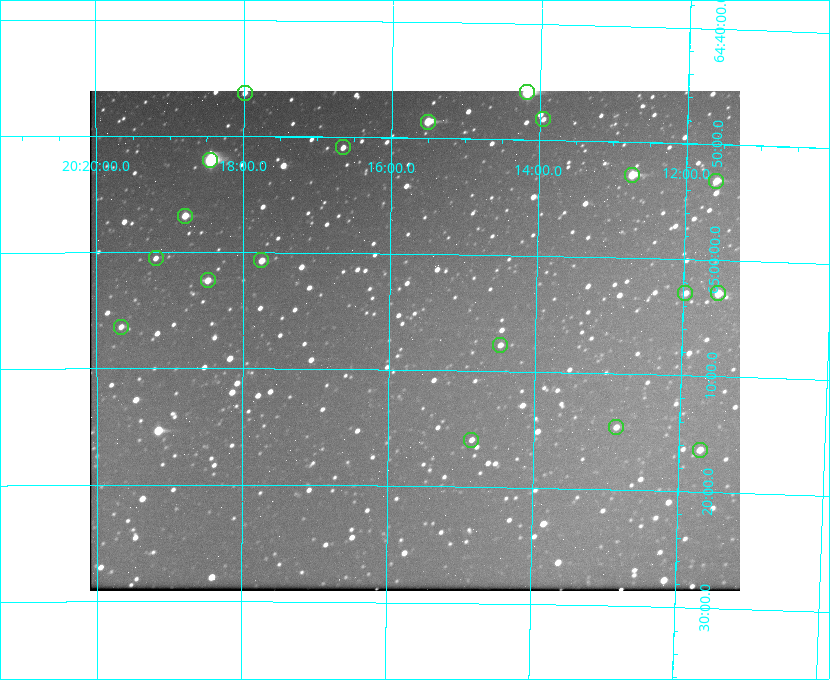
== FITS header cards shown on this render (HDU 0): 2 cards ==
NAXIS1  =                  650 / Width of table row in bytes
NAXIS2  =                  500 / Number of rows in table

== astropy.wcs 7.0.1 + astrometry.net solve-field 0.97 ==
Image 650 x 500 px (HDU 0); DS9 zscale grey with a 90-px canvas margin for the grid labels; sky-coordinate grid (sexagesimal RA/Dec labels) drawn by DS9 from the SOLVED WCS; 19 Tycho-2 reference stars matched to detected sources circled (green)
Header WCS: none
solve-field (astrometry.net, Tycho-2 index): SOLVED blind (the file carries no WCS)
Solved WCS: RA---TAN-SIP/DEC--TAN-SIP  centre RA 20:15:39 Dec +65:07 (303.91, +65.12 deg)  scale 5.17 arcsec/px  FOV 56.1' x 43.1'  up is +179 deg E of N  parity flipped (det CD > 0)
(file carries no celestial WCS; the grid is the blind solution)
Tycho-2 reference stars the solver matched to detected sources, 19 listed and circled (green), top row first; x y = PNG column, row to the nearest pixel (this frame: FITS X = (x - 90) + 1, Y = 500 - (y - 91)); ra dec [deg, ICRS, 3 dp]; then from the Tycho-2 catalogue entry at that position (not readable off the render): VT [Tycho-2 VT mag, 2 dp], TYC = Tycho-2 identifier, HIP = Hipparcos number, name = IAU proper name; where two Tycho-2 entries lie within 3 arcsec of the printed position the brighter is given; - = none
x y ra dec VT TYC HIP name
527 92 303.544 +64.765 7.36 4240-620-1 99731 -
245 93 304.497 +64.771 11.19 4241-1649-1 - -
543 119 303.488 +64.804 11.29 4240-68-1 - -
428 122 303.878 +64.810 8.93 4240-794-1 - -
343 147 304.164 +64.849 10.65 4240-315-1 - -
210 160 304.612 +64.868 7.89 4241-1703-1 100101 -
632 175 303.184 +64.880 9.02 4240-488-1 - -
716 181 302.897 +64.886 9.40 4240-717-1 - -
185 216 304.698 +64.948 10.27 4241-1684-1 - -
156 258 304.798 +65.009 11.15 4241-1628-1 - -
261 260 304.437 +65.012 10.41 4241-1775-1 - -
208 280 304.620 +65.041 10.25 4241-1573-1 - -
685 293 302.992 +65.048 11.44 4240-88-1 - -
718 293 302.882 +65.048 10.25 4240-98-1 - -
121 327 304.916 +65.107 11.17 4241-1518-1 - -
500 345 303.620 +65.129 11.18 4240-34-1 - -
616 427 303.217 +65.244 11.17 4240-236-1 - -
471 440 303.713 +65.266 11.45 4240-564-1 - -
700 450 302.928 +65.273 10.74 4240-760-1 - -